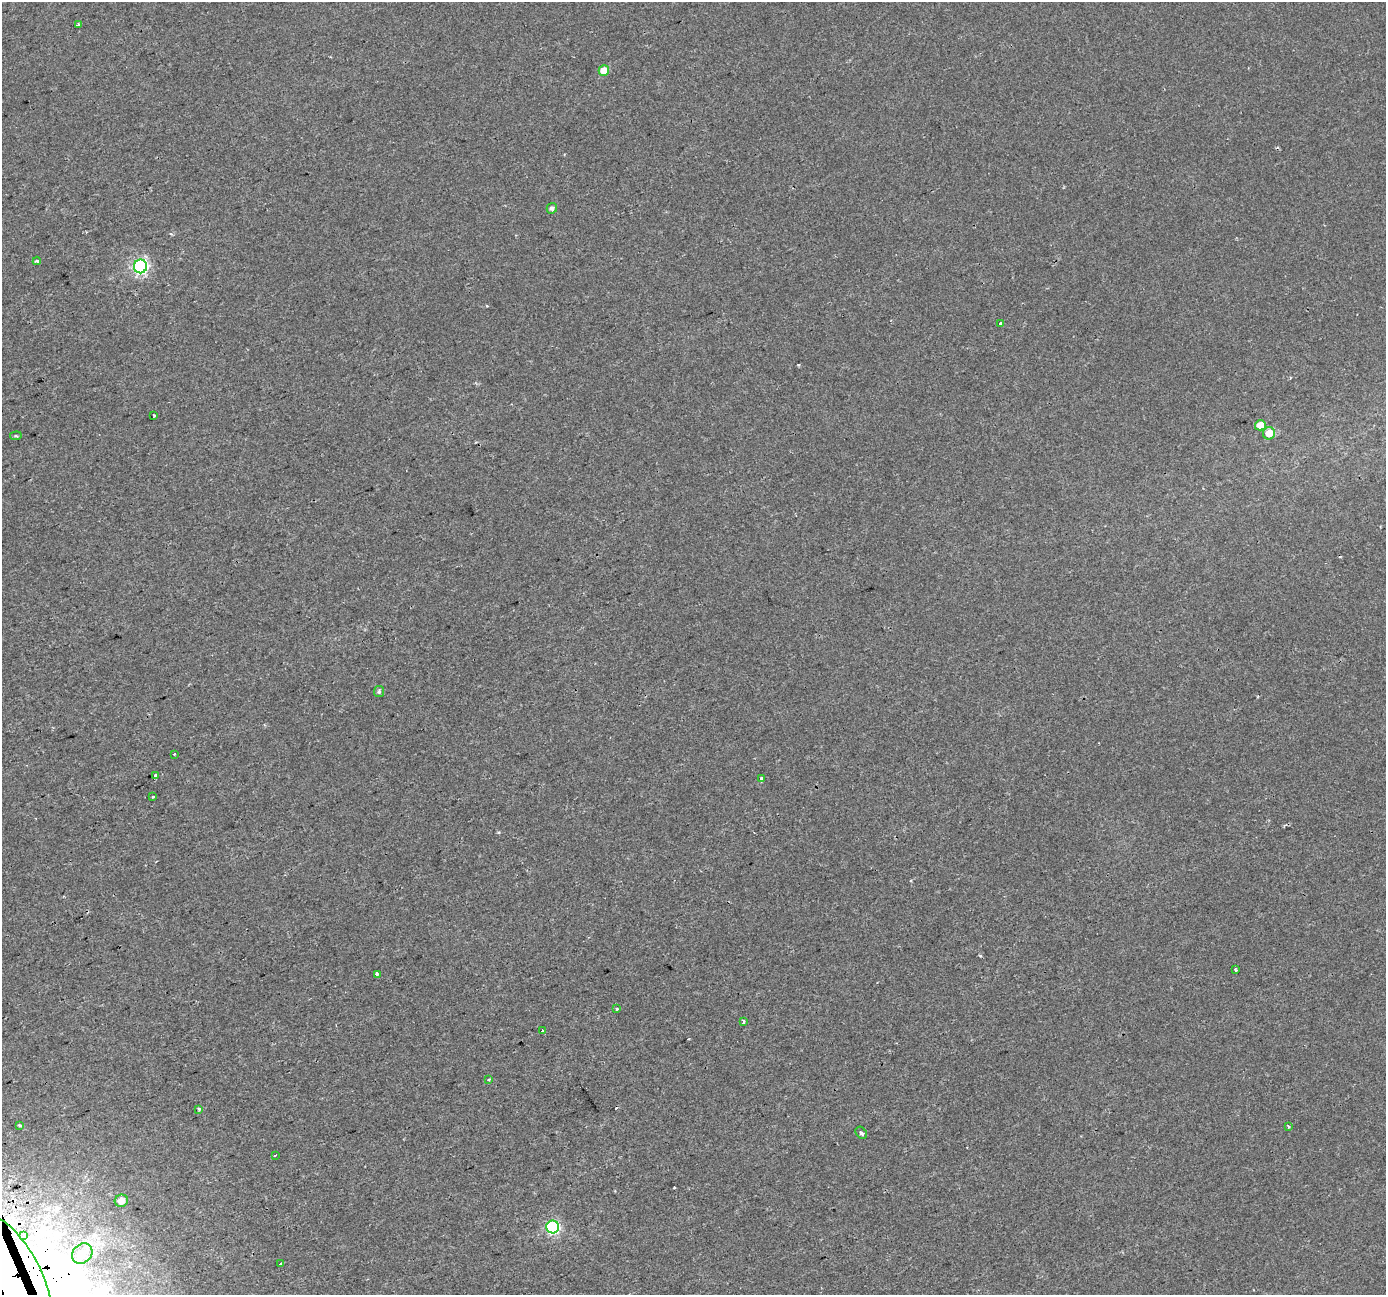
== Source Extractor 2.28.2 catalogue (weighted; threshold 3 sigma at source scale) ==
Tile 7 of 4 x 4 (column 3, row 2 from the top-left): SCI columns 2796-4179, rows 2676-3968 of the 5624 x 5415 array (HDU 1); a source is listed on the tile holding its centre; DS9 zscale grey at full resolution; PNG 1388 x 1297 px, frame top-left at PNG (2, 2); each listed source drawn as its Kron ellipse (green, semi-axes under 4 px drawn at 4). Shown black and unused: <1% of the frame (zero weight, under 2 of 3 exposures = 2% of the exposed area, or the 3 px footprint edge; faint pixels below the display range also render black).
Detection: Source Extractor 2.28.2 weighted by HDU 2 'WHT'; one run over the whole footprint, this tile lists its part. Background 0.00151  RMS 0.0035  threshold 0.0157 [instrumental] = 3 sigma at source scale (4.5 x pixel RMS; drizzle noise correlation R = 1.50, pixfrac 1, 0.0396/0.0396 arcsec/px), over >= 5 px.
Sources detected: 41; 1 inside a brighter object's white glare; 7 cosmic-ray / hot-pixel residue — neither listed nor drawn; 1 inside a brighter listed object's ellipse — not listed separately; the other 32 listed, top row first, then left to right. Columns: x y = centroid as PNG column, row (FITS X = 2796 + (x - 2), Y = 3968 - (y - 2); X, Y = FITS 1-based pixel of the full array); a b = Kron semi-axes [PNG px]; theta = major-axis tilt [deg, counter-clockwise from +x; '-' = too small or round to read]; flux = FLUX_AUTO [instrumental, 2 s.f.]
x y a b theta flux
78 24 4 3 - 0.45
604 71 5 5 - 5.3
552 208 5 5 - 1.1
37 261 4 3 - 0.91
140 266 7 6 - 75
1000 323 3 3 - 0.88
154 415 4 3 - 2.7
1260 425 5 5 - 5.4
1269 433 6 6 - 5.4
16 436 6 3 6 0.41
379 692 5 5 - 0.61
174 754 2 2 - 0.33
155 776 4 3 - 2.3
761 778 4 3 - 2
153 797 3 3 - 0.99
1235 970 3 3 - 0.64
377 974 4 3 - 0.93
616 1009 4 3 - 0.51
743 1022 4 3 - 3.4
543 1030 3 3 - 0.83
489 1079 3 3 - 0.57
199 1109 3 3 - 1.3
20 1126 3 3 - 1.3
1288 1127 4 3 - 0.45
861 1133 7 5 -52 0.75
275 1155 3 3 - 0.63
121 1201 7 6 - 2.8
553 1227 6 6 - 54
24 1236 4 3 - 2.9
82 1253 11 9 45 4.9
281 1264 3 3 - 1.4
11 1276 67 30 -62 160
Overlapping masked pixels (flux is a lower limit): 2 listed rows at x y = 1269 433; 11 1276
Isophote crosses this tile's border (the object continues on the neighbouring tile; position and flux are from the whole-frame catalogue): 1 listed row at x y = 11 1276